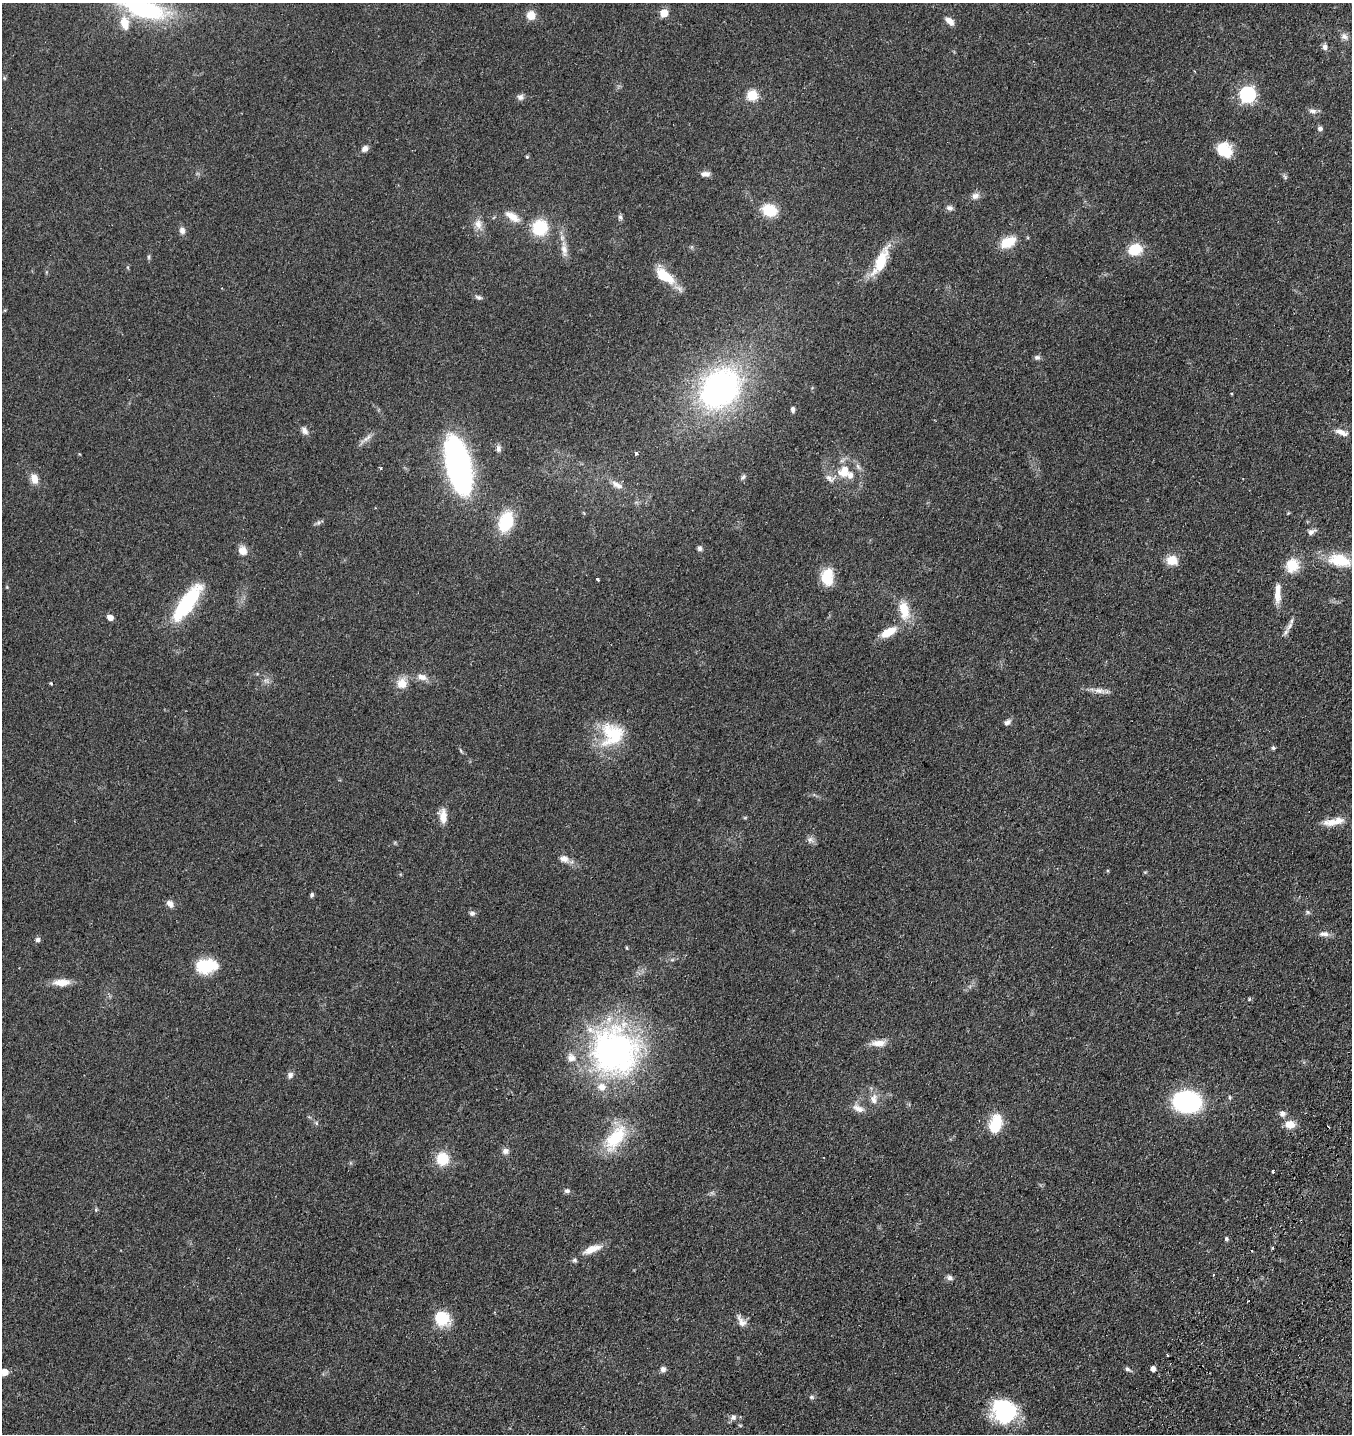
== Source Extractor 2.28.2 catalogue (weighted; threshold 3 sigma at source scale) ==
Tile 6 of 4 x 4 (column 2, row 2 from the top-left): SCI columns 1751-3100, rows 3026-4457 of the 6106 x 6096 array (HDU 1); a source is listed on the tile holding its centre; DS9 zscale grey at full resolution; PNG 1354 x 1436 px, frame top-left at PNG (2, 3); no overlay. Shown black and unused: <1% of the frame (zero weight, under 2 of 3 exposures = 8% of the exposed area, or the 3 px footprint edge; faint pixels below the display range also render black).
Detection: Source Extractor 2.28.2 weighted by HDU 2 'WHT'; one run over the whole footprint, this tile lists its part. Background 0.0784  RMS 0.0077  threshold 0.0348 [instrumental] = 3 sigma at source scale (4.5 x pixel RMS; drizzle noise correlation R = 1.50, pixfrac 1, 0.05/0.05 arcsec/px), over >= 5 px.
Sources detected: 130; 1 inside a brighter object's white glare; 1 cosmic-ray / hot-pixel residue — not listed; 7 inside a brighter listed object's ellipse — not listed separately; the other 121 listed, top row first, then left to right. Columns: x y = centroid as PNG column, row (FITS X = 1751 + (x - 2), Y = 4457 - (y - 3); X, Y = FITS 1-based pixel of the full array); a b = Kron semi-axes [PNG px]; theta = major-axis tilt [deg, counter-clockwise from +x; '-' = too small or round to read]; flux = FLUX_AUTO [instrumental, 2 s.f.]
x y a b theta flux
144 9 61 22 -14 78
664 13 5 5 - 19
531 15 9 9 - 8.2
949 21 11 6 -42 5.2
1344 36 10 8 -33 3.4
1325 47 9 6 -82 2.6
4 78 6 3 -71 0.79
1247 94 7 6 - 190
752 95 6 6 - 39
520 97 8 8 - 2.5
1313 111 11 6 0 2.7
1320 129 6 5 - 2.3
365 149 8 7 - 3.1
1226 152 19 16 -80 16
527 157 4 4 - 0.75
705 174 10 6 -1 3.6
1285 177 7 4 -58 1.2
975 196 11 8 24 3.7
949 208 9 7 -23 2.5
769 210 15 11 -18 21
512 217 24 10 -34 9.4
620 217 6 6 - 1.6
478 224 13 10 -73 6
540 227 16 15 - 29
182 230 9 7 -77 3.1
1008 242 15 9 26 18
564 249 21 8 -83 7
1135 249 13 11 15 19
149 257 6 4 90 1
881 261 38 13 65 22
664 276 27 12 -36 19
479 297 9 5 -19 1.9
1037 357 8 6 12 2
721 388 35 30 65 210
793 409 7 4 -85 1.8
304 431 11 7 -54 3.2
1342 432 18 6 -18 4.7
367 438 16 6 45 3.9
498 448 9 6 -90 2.5
636 453 3 3 - 2.1
458 465 53 22 -78 190
380 468 3 3 - 3.9
844 471 16 13 61 14
743 477 8 5 45 1.6
830 478 14 8 -17 4.5
34 479 12 9 -71 6.2
617 485 18 7 -30 5.4
1288 513 4 4 - 0.64
506 522 20 13 71 34
318 523 6 5 - 1.6
1311 532 9 5 36 3.8
700 548 7 6 - 2
242 551 10 9 - 6.6
1172 560 12 10 -1 11
1339 560 29 15 -14 26
1292 565 14 13 - 17
827 577 17 12 87 21
597 579 3 3 - 2.8
1277 596 19 8 -89 7.9
186 603 45 14 54 56
904 610 26 12 -77 16
110 617 5 5 - 5.7
1290 626 16 6 52 4.1
888 632 19 9 29 13
422 677 15 8 -16 5.7
266 681 8 4 -37 1.9
51 683 4 3 - 1.1
402 683 15 14 - 8.8
1099 691 17 8 -10 4.8
1007 722 9 6 31 2.6
612 734 32 30 81 37
1273 748 5 4 - 1.4
461 751 6 4 -71 0.85
443 816 17 8 89 8
1332 822 24 9 3 9.5
810 839 9 5 43 2.4
564 859 13 8 -16 4.7
312 895 5 4 - 1.4
170 904 9 7 -57 3.8
1308 912 6 4 -89 1.1
472 913 8 6 -1 2
1324 934 14 7 -4 3.7
38 940 6 6 - 2
627 948 4 4 - 0.78
207 966 25 15 4 27
62 982 20 8 3 9.5
1249 999 5 4 - 0.96
878 1043 19 8 3 6.9
614 1051 62 56 -48 190
290 1075 9 7 62 2.6
1229 1097 6 3 -89 0.84
874 1099 14 9 89 5.9
1187 1102 21 15 -7 120
858 1108 18 8 -25 5.3
1282 1114 9 8 - 2.9
316 1123 6 5 - 1.2
995 1124 20 12 75 22
1290 1124 11 8 -3 8.8
615 1138 41 19 54 33
505 1151 8 7 - 3.1
442 1159 15 14 - 17
1272 1171 3 3 - 1.2
567 1191 8 6 13 1.8
96 1210 5 5 - 1
1226 1239 5 5 - 1.1
592 1249 22 8 21 10
575 1260 7 6 - 1.5
1213 1275 3 2 - 0.54
950 1278 9 7 -19 2.3
1248 1301 3 2 - 0.56
442 1318 15 14 - 26
741 1321 18 9 -61 5.5
1168 1355 3 2 - 1.4
663 1369 7 6 - 3
1128 1369 8 5 -18 1.7
1153 1369 5 4 - 4.3
4 1372 5 5 - 12
812 1397 7 5 14 1.4
1004 1411 27 24 -35 53
733 1417 8 8 - 2.7
740 1425 6 4 -19 0.75
Isophote crosses this tile's border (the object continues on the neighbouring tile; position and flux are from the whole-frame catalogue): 2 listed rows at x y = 144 9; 4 1372